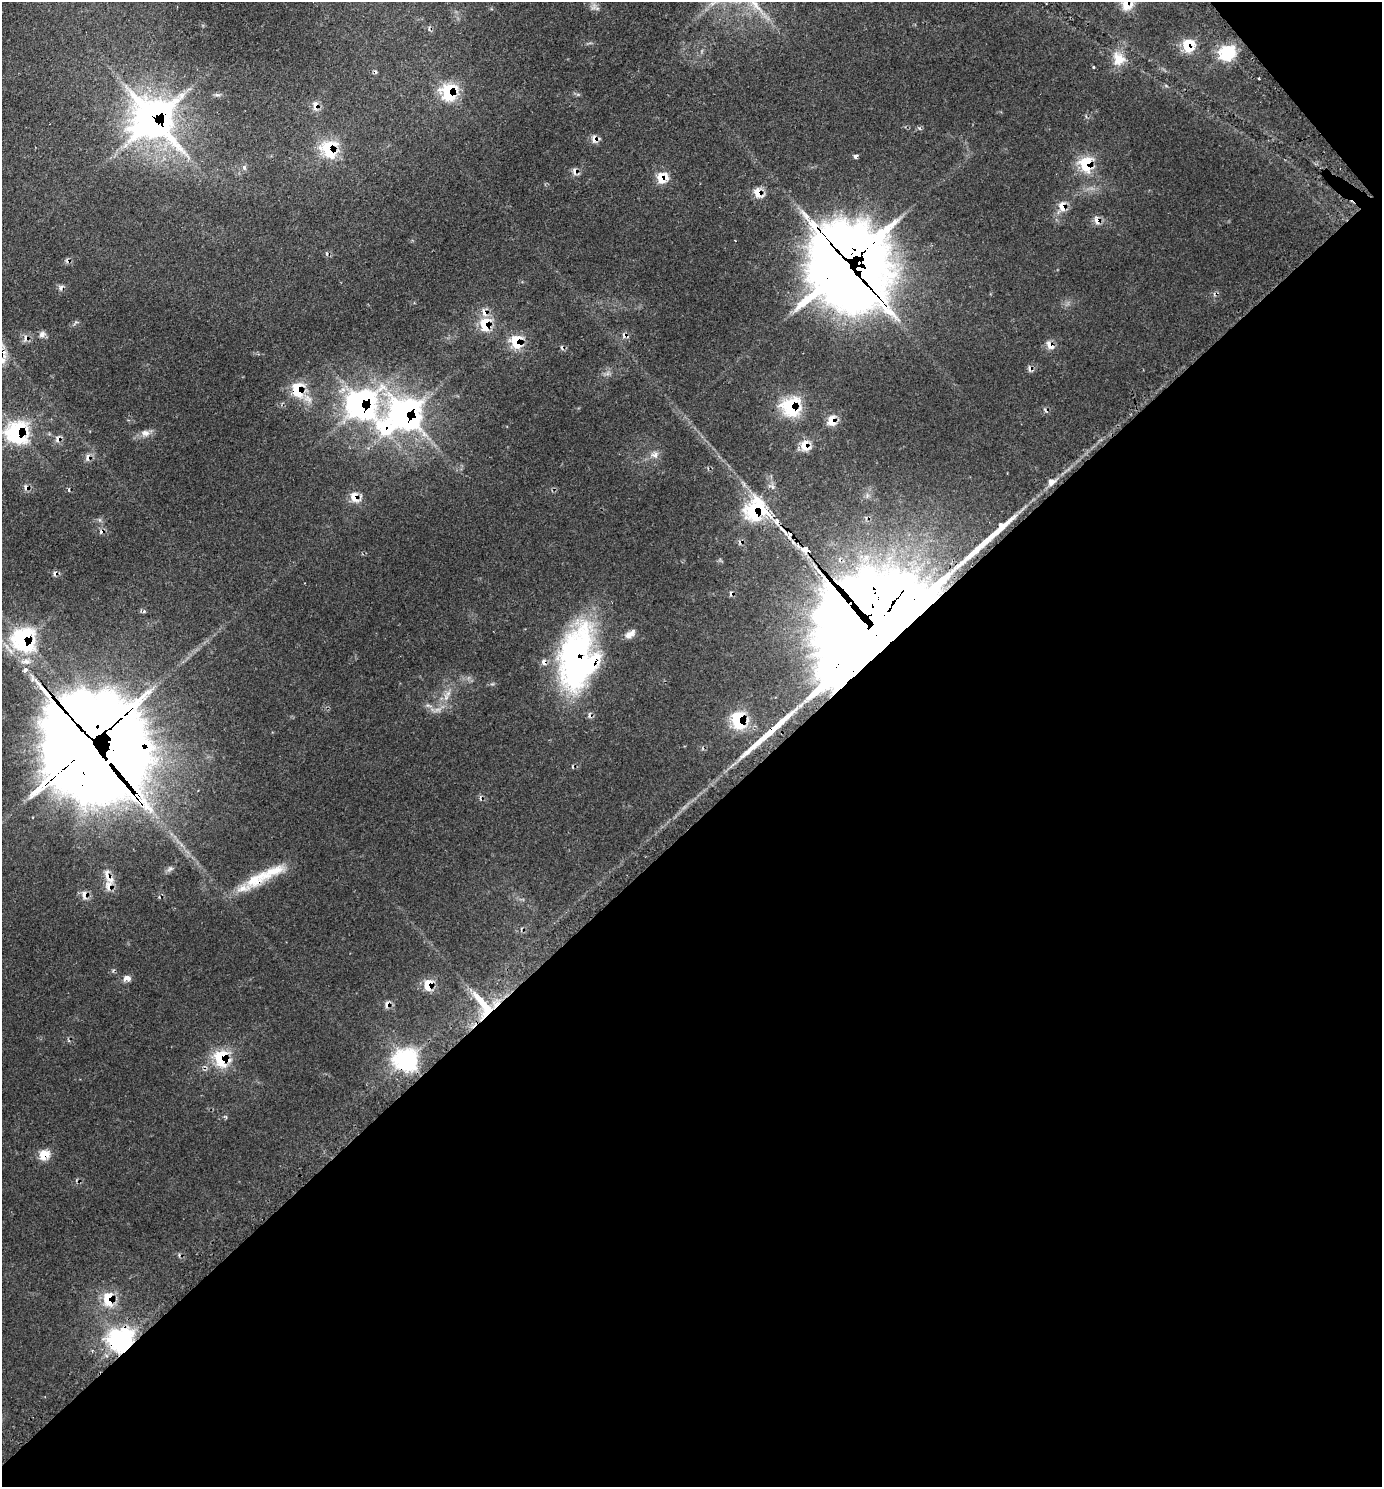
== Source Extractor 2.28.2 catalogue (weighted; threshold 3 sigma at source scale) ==
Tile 12 of 4 x 4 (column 4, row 3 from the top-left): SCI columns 4470-5849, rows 1537-3021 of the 6036 x 6039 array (HDU 1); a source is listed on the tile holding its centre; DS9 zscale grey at full resolution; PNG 1384 x 1489 px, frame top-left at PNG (2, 2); no overlay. Shown black and unused: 45% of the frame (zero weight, under 2 of 3 exposures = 4% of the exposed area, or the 3 px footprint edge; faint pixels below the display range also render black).
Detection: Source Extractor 2.28.2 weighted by HDU 2 'WHT'; one run over the whole footprint, this tile lists its part. Background 0.136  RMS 0.0079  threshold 0.0356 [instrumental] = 3 sigma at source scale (4.5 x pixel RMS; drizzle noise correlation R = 1.50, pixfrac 1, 0.05/0.05 arcsec/px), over >= 5 px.
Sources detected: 96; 2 inside a brighter object's white glare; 11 cosmic-ray / hot-pixel residue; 2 long thin detections or spike segments (spike, bleed or trail) — not listed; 4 inside a brighter listed object's ellipse — not listed separately; the other 77 listed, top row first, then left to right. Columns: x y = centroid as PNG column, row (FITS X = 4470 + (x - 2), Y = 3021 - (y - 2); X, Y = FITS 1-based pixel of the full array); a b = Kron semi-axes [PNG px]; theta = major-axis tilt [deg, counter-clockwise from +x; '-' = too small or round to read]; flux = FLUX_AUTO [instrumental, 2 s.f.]
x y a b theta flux
1128 2 24 14 65 20
593 7 13 7 64 3.9
1188 46 11 11 - 24
1228 52 6 6 - 220
1119 59 19 16 -52 14
1093 67 3 3 - 0.87
1259 78 2 2 - 0.65
449 92 11 11 - 55
315 106 10 6 -89 5.9
153 119 22 20 -48 700
595 139 9 8 - 5.4
329 149 12 9 -83 53
856 156 4 4 - 2.2
1086 164 10 9 - 48
244 167 8 6 -75 1.9
575 171 8 7 - 4.2
662 178 10 10 - 16
758 193 11 8 -60 10
1062 206 12 8 -75 8.2
1097 221 9 6 -69 5.4
735 241 3 2 - 0.69
845 266 34 27 -56 3600
484 312 11 7 -70 5.4
485 324 11 8 87 25
42 334 9 8 - 3
625 335 10 7 -22 3.4
26 338 9 7 66 4.4
516 342 11 9 -85 27
1050 345 11 6 -53 6.3
1030 369 9 6 -75 2.6
607 374 7 4 19 1.9
298 389 12 9 89 33
361 405 15 15 - 250
791 406 14 13 - 65
406 414 18 16 -46 290
832 420 10 8 -86 12
17 432 14 14 - 100
145 433 13 10 1 5.1
57 439 10 7 -78 4
805 446 12 11 - 12
655 455 9 7 70 3.6
88 457 9 7 -90 4.2
1051 482 6 6 - 9.2
26 488 9 6 -62 3.7
355 497 12 9 -64 10
755 511 15 14 - 83
100 520 6 4 -71 1.3
777 521 9 7 76 3.5
1001 526 7 5 76 4.5
790 535 11 6 76 3.1
941 546 64 40 16 130
805 549 5 4 - 33
630 634 15 7 35 5.1
877 635 47 33 40 34000
24 640 17 16 - 120
578 659 71 40 82 210
26 661 16 7 7 5.8
25 670 4 4 - 8
446 697 9 7 90 4.2
437 710 11 6 13 3.8
739 720 14 11 -81 40
95 728 95 76 64 5900
88 743 41 6 -52 11000
170 869 10 6 29 2.5
108 877 25 9 -63 9.1
256 879 43 16 24 31
84 895 11 7 89 4.8
127 978 6 5 - 7.6
428 985 12 8 87 13
387 1005 9 7 90 4
484 1005 36 11 -53 32
221 1058 14 12 -78 43
407 1060 8 7 - 530
45 1154 7 6 - 22
108 1299 14 10 88 23
122 1340 8 7 - 770
92 1351 5 4 - 0.9
Overlapping masked pixels (flux is a lower limit): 52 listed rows (the first 20) at x y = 1128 2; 1188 46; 449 92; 315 106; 153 119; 595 139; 329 149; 1086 164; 575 171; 662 178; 758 193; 1062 206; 1097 221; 845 266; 484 312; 485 324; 625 335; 26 338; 516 342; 1050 345
Isophote crosses this tile's border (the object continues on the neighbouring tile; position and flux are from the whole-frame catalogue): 2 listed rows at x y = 1128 2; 95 728